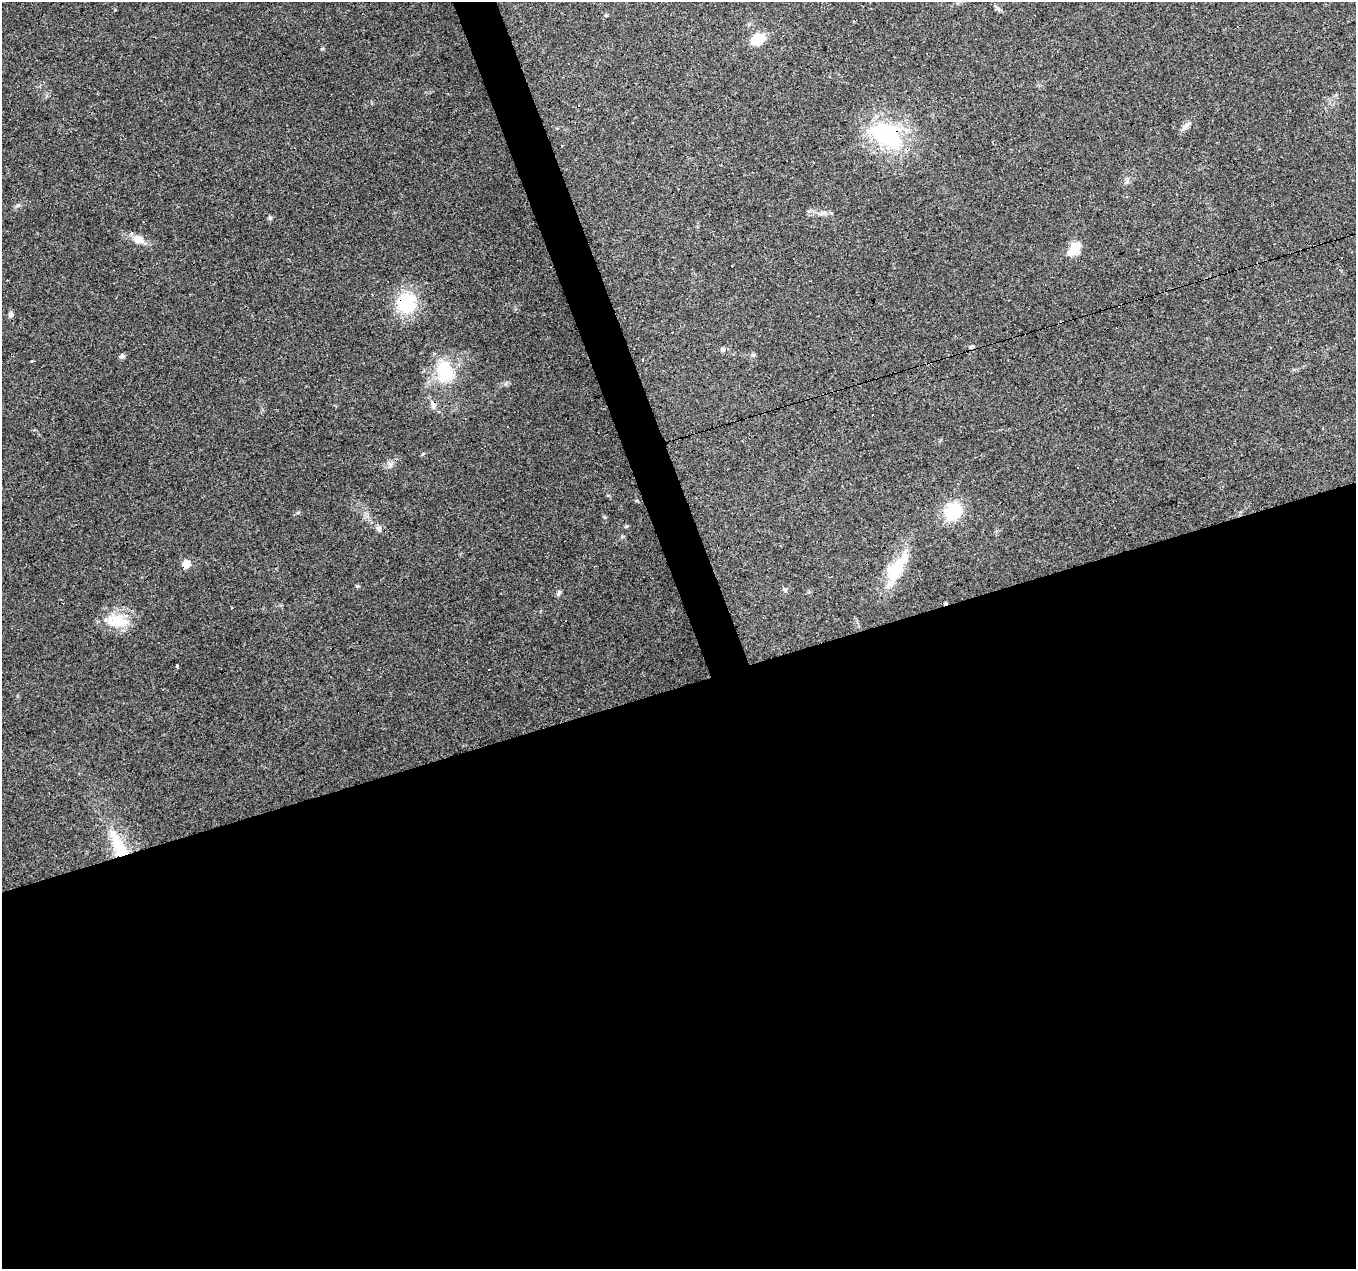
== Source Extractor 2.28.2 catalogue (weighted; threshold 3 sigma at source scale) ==
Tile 15 of 4 x 4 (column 3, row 4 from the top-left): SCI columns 2711-4064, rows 119-1385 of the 5419 x 5248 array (HDU 1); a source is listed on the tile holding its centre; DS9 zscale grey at full resolution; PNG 1358 x 1271 px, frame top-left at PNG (2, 2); no overlay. Shown black and unused: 48% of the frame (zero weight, under 3 of 4 exposures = <1% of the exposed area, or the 3 px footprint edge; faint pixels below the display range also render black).
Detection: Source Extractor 2.28.2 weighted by HDU 2 'WHT'; one run over the whole footprint, this tile lists its part. Background 0.101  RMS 0.0064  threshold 0.0288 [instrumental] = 3 sigma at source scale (4.5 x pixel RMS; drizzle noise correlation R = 1.50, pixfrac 1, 0.0396/0.0396 arcsec/px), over >= 5 px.
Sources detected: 38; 6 cosmic-ray / hot-pixel residue — not listed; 1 inside a brighter listed object's ellipse — not listed separately; the other 31 listed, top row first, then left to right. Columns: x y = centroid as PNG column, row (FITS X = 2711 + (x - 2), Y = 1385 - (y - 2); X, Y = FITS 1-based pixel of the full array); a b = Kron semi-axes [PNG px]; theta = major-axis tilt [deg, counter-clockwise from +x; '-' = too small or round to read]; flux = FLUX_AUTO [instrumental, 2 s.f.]
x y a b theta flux
758 39 14 11 24 15
1186 126 16 6 45 3.2
887 134 42 26 -25 64
562 146 3 2 - 2.3
1127 182 7 4 18 1.2
270 218 6 5 - 1.1
138 239 14 11 -18 6.7
1074 249 15 9 51 12
406 303 13 12 - 47
11 314 5 5 - 3
723 350 6 6 - 1.6
753 355 6 5 - 1.1
122 356 7 6 - 1.7
642 360 3 2 - 1.2
32 362 3 3 - 7.1
445 370 22 16 -78 30
433 406 9 8 - 2.9
1323 429 3 3 - 0.66
422 454 5 3 - 0.66
953 511 16 14 57 32
626 526 5 4 - 0.85
379 529 9 6 -57 1.9
186 563 5 5 - 14
896 568 45 16 58 26
357 586 5 4 - 0.79
785 589 7 5 -35 1.1
559 593 8 5 60 1.4
232 608 3 2 - 0.78
117 621 33 17 -8 19
177 666 3 3 - 0.78
121 851 23 19 -80 20
Overlapping masked pixels (flux is a lower limit): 4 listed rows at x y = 887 134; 406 303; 186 563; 121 851
Unlisted compact peaks at least as high as the median listed source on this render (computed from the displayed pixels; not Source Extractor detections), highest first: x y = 18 205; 605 517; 390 465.